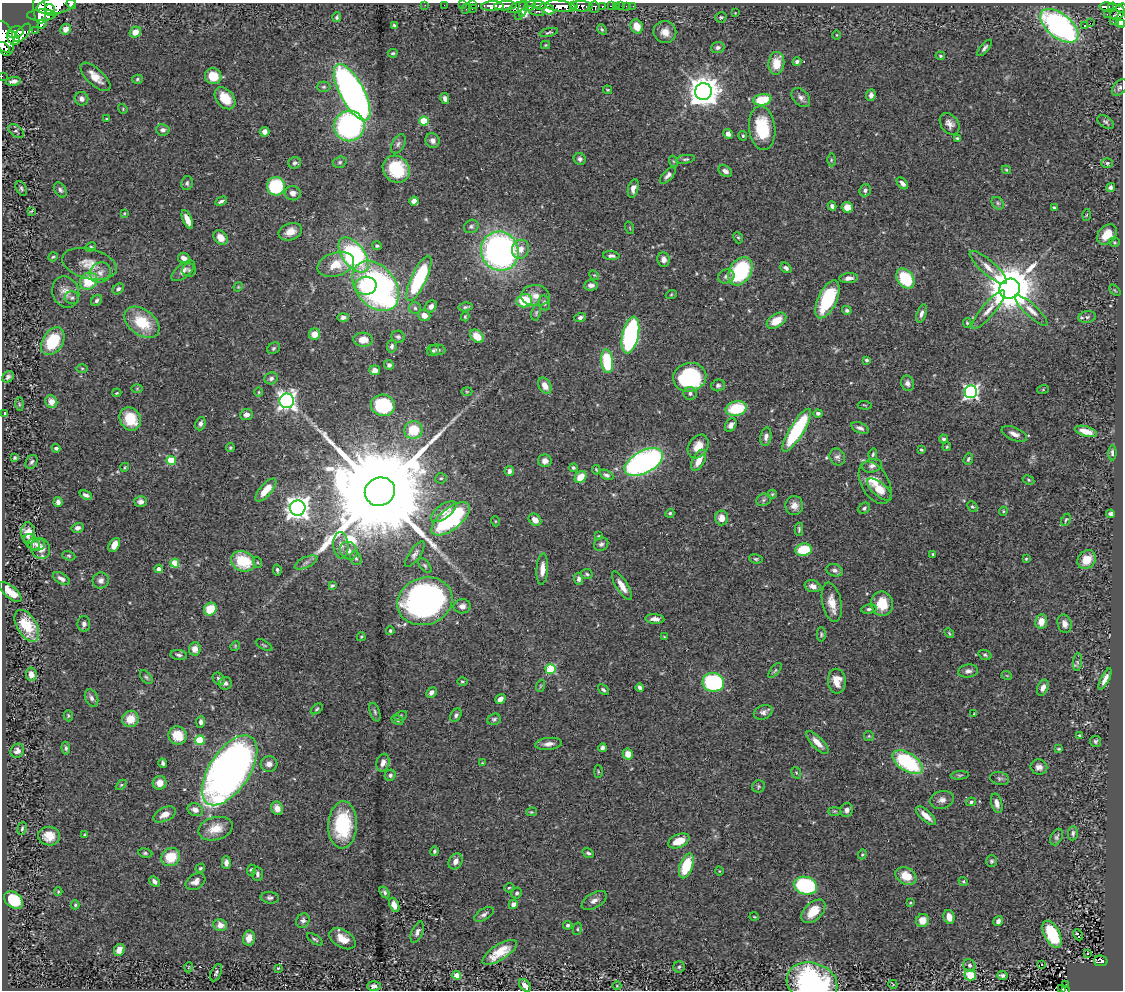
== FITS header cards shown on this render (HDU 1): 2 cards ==
NAXIS1  =                 1121
NAXIS2  =                  988

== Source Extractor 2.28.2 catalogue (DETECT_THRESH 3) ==
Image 1121 x 988 px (HDU 1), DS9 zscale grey, 1 PNG px = 1 image px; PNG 1125 x 992 px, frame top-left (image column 1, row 988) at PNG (2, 3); each listed source drawn as its Kron ellipse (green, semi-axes under 4 px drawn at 4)
Background 0.465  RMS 0.028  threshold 0.0838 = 3 sigma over >= 5 px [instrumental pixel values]
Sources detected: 480; all 480 listed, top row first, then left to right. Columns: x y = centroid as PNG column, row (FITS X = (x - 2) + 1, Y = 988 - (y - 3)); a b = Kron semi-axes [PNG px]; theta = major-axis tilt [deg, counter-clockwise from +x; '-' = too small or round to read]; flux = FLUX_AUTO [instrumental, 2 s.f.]
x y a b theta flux
71 4 5 3 - 47
56 5 20 8 11 1700
425 5 2 2 - 5.6
444 5 2 2 - 5
462 5 2 2 - 8.9
473 5 3 2 - 4.5
539 5 7 3 -7 160
573 5 4 3 - 160
492 6 11 5 2 620
505 6 11 4 3 670
530 6 6 4 35 200
561 6 15 5 -7 1300
582 6 10 5 -3 320
602 6 3 3 - 25
611 6 4 2 - 15
616 6 3 2 - 3.1
621 6 3 2 - 1.6
626 6 3 2 - 2.3
633 6 3 2 - 3.5
517 7 10 4 24 360
594 7 5 5 - 110
1107 7 7 3 0 120
1112 7 4 3 - 140
466 8 6 3 62 37
523 8 9 3 82 230
1121 8 5 4 - 150
39 9 15 6 -86 1400
472 9 3 2 - 5.4
547 9 7 5 -30 800
50 10 5 5 - 490
536 11 9 4 -20 110
735 13 2 2 - 1.1
1117 13 8 6 42 200
1107 14 3 2 - 3.3
42 15 14 5 2 1000
518 15 2 2 - 8
337 17 5 4 - 3.1
721 17 5 5 - 2.9
1121 20 8 5 86 25
1113 22 3 2 - 6.9
1090 23 2 2 - 2200
42 24 5 3 - 150
1122 24 3 2 - 16
394 25 4 4 - 3.4
1085 25 3 3 - 37
637 26 7 6 - 25
1059 26 22 12 -38 460
66 29 5 5 - 11
602 29 5 4 - 3.1
35 31 3 2 - 5.2
15 32 8 5 12 790
135 32 6 5 - 17
549 32 9 4 13 3.3
665 32 11 11 - 17
23 33 11 5 49 650
837 35 4 3 - 1.5
4 38 18 9 -77 1700
13 38 7 5 -57 470
546 45 4 4 - 2.1
4 47 7 3 -35 210
718 47 6 5 - 5.6
985 48 10 4 51 5.3
393 53 5 3 - 2.5
940 56 5 3 - 2.3
797 62 4 4 - 4.7
776 63 11 8 84 33
2 76 2 2 - 3.6
213 76 8 7 - 36
95 77 19 8 -43 24
137 79 5 4 - 3.1
13 81 7 4 11 6.5
324 87 7 5 1 3.5
1119 88 9 6 49 5.1
607 90 4 3 - 1.9
703 91 8 8 - 3100
352 92 31 12 -62 960
871 95 6 4 82 7.9
801 97 11 7 -47 8.2
225 98 12 8 -51 44
445 98 6 4 -78 6.6
81 99 7 6 - 9.2
762 100 9 5 10 54
123 109 5 4 - 2.1
107 119 3 3 - 2.5
424 121 4 4 - 74
1106 122 9 5 -35 4.2
950 124 12 8 -53 11
349 126 15 15 - 370
762 128 22 13 -83 89
163 130 7 5 -12 6.9
16 131 9 5 -32 4
264 132 5 5 - 12
728 134 5 4 - 8.3
743 136 5 4 - 2.9
957 138 4 3 - 3.1
433 141 7 7 - 8.3
398 144 10 6 61 6.3
580 159 6 6 - 5.5
686 159 10 4 9 3.8
831 160 6 4 89 2.8
673 161 5 3 - 1.8
340 162 7 5 16 3.8
295 163 6 5 - 4.8
1107 163 6 5 - 3.5
396 169 14 12 -46 85
1006 170 4 4 - 1.8
725 171 7 5 -31 8.3
668 175 10 5 47 7.7
187 183 7 6 - 4.3
902 183 7 4 -46 7.4
276 186 9 9 - 110
1111 187 4 4 - 5.2
21 188 8 5 -61 3.9
633 188 9 5 75 10
60 190 8 5 -56 5
865 190 6 5 - 5.2
293 193 8 7 - 10
221 201 6 3 27 4.5
414 201 5 4 - 9
998 203 7 5 -46 4
832 206 4 4 - 5.2
847 207 6 5 - 21
1054 207 3 2 - 2.6
31 211 4 2 - 2.2
124 213 4 3 - 1.6
1087 215 5 3 - 1.8
187 219 10 4 -67 16
471 226 7 6 - 4.7
630 228 6 4 -71 2.2
290 232 12 8 19 18
1107 234 11 8 48 25
221 238 8 6 -46 19
738 238 6 4 -66 2.6
1114 242 5 4 - 2.3
377 246 5 4 - 3.3
91 247 5 3 - 2.4
520 249 9 8 - 17
500 251 20 18 -60 680
354 255 20 11 -54 340
611 256 8 4 -4 6.1
53 257 5 4 - 2
184 258 6 5 - 12
664 259 7 6 - 10
89 264 28 15 -14 32
336 264 19 11 17 43
988 267 24 7 -42 21
786 268 6 4 -39 5.8
189 270 7 6 - 4.5
183 271 14 6 39 10
740 271 15 10 59 190
100 272 11 10 - 13
594 275 5 4 - 2.1
726 276 8 7 - 6.6
419 278 25 7 65 190
849 278 9 5 4 9.5
905 279 11 8 -52 95
89 281 9 8 - 62
591 285 7 5 4 7.6
366 286 11 9 5 72
376 286 28 19 -51 650
238 287 5 4 - 1.7
118 289 6 5 - 4.5
1010 289 10 10 - 7900
1115 290 7 2 -45 1.8
66 292 16 13 -68 18
671 295 5 3 - 1.9
535 296 14 10 -3 15
72 298 7 6 - 4.2
827 299 20 9 65 120
96 301 6 5 - 4.7
524 301 8 6 7 83
544 303 7 5 -79 5.2
431 306 6 5 - 8.2
465 307 7 3 8 3.3
415 308 6 6 - 3.8
847 310 5 4 - 4.8
989 310 24 6 50 18
1031 310 21 6 -43 15
536 313 8 5 80 3.2
921 313 9 5 71 7.5
424 315 6 5 - 14
343 317 6 4 1 6.2
465 317 4 3 - 2.4
580 317 6 4 22 6.2
1087 317 9 6 10 5.3
776 321 11 6 32 30
142 322 19 13 -37 71
967 323 5 4 - 2.2
315 334 6 5 - 20
630 335 19 8 78 340
477 336 8 5 -42 28
398 337 7 6 - 4.3
363 340 9 7 -4 23
53 341 15 10 58 89
392 346 6 4 79 4.5
274 348 7 5 34 3.3
437 350 8 5 -4 4.5
433 351 6 5 - 4
867 360 3 3 - 3.6
607 361 12 6 -83 110
389 365 5 5 - 5.5
82 368 6 4 -1 2.3
375 370 5 5 - 14
8 377 6 5 - 5.4
690 377 17 14 13 190
271 378 7 6 - 6.4
907 383 8 6 -66 8.5
718 385 7 6 - 4.6
545 386 8 6 -61 18
137 388 6 4 0 2.3
1043 389 6 4 20 1.6
259 392 5 3 - 1.8
467 392 5 3 - 1.8
971 392 6 6 - 470
117 393 5 3 - 1.9
690 393 7 6 - 5.6
287 401 7 7 - 810
51 402 6 6 - 16
19 404 6 4 -88 2.9
383 405 12 10 -14 130
865 405 7 3 -5 1.8
736 409 10 7 12 76
5 413 3 2 - 2.1
818 413 4 4 - 4.7
246 415 6 5 - 9.5
130 419 12 10 -58 59
200 424 7 5 69 6.4
731 425 7 5 60 8.5
860 428 9 5 -22 7.1
413 430 9 9 - 59
797 430 25 7 58 180
1086 431 11 5 -16 24
1014 434 13 6 -24 11
766 437 9 5 81 7.7
943 439 4 4 - 3.6
230 447 4 4 - 2.4
698 447 13 9 57 25
947 447 4 3 - 2.3
56 448 4 3 - 4.6
921 450 3 3 - 2.3
1112 453 7 4 88 4.5
873 454 6 4 78 2.7
837 457 9 7 -58 6.3
15 458 4 3 - 2.8
968 459 6 4 70 3.6
171 460 5 4 - 86
699 460 11 6 63 26
545 461 7 6 - 11
32 462 7 5 62 4.7
644 462 21 11 28 650
872 466 10 6 13 7.3
125 467 5 3 - 1.6
573 468 4 4 - 3.4
596 470 5 3 - 2
509 471 5 4 - 8
606 475 7 4 -27 4.9
581 477 7 5 48 30
441 478 5 5 - 2.8
1029 480 6 4 -28 2.8
875 483 23 13 -61 34
880 489 15 6 -40 43
266 490 14 6 48 30
380 492 15 14 - 93000
772 494 4 4 - 2.2
86 495 6 4 -22 5.8
764 500 8 6 23 5.1
58 502 5 4 - 5.8
140 502 6 5 - 6.7
794 506 9 9 - 14
972 506 6 4 -46 2.8
298 508 8 7 - 1600
864 508 6 5 - 3.9
1003 511 4 4 - 2
444 512 15 7 36 17
670 513 5 4 - 3.3
1111 514 4 4 - 5.6
722 518 7 6 - 17
451 519 23 10 39 260
535 520 7 5 -42 14
1066 520 6 3 65 2.5
495 521 5 3 - 1.6
78 528 6 5 - 6.8
799 529 6 3 -89 3
28 533 10 7 -83 16
599 536 4 3 - 1.9
32 542 9 6 -49 8
36 544 8 6 -1 6.1
601 544 7 6 - 5.4
114 545 7 5 59 16
341 545 13 7 -85 11
41 549 11 9 -62 20
803 550 8 6 9 62
349 551 9 8 - 11
415 554 15 5 55 7.8
933 554 3 3 - 2.6
69 556 7 4 -18 2.8
356 558 7 5 -66 3.8
756 559 7 4 -10 3.1
1026 559 3 3 - 2
1087 560 10 8 48 32
243 561 12 10 -24 77
257 562 5 3 - 2
306 562 12 5 26 7
175 563 4 4 - 57
425 566 9 5 -51 4
159 569 4 4 - 10
542 569 15 5 86 16
277 570 5 4 - 4
835 570 8 6 -15 6.4
587 574 6 5 - 3.3
61 579 9 5 -31 9
579 579 6 4 -86 5.6
101 580 8 8 - 8.5
332 585 4 3 - 2.8
622 586 16 5 -58 18
813 586 8 5 -16 12
10 592 14 6 -40 28
425 601 28 23 18 720
832 602 20 9 -78 25
882 604 12 11 - 43
462 606 8 7 - 10
210 609 7 6 - 48
869 609 7 4 8 4.3
655 619 9 5 -3 10
1041 621 7 6 - 23
84 624 8 6 -88 6.7
1064 624 9 7 -75 10
27 626 17 10 -59 48
390 631 4 4 - 3.2
949 633 6 3 -47 2.2
821 634 7 4 -90 3.4
664 636 4 2 - 1.4
361 637 4 3 - 2.1
264 645 9 3 -30 2.3
235 646 5 4 - 1.9
195 649 6 6 - 14
179 655 8 5 -8 5.4
985 655 7 4 -20 3.4
1077 662 9 4 83 4.3
551 669 5 5 - 100
775 671 9 4 48 3
968 671 10 6 9 7.5
31 674 7 5 -82 12
1007 676 5 3 - 1.5
146 677 8 5 -48 4.3
219 679 7 5 -49 5.3
1105 679 11 4 64 12
462 681 5 4 - 2.6
837 681 12 9 -86 25
713 682 11 9 -12 200
225 683 6 6 - 6.1
540 686 6 4 71 2.4
640 688 4 4 - 4.8
1043 688 8 5 67 10
603 690 6 3 -44 3.6
431 692 6 4 45 7.3
91 698 9 6 -64 6.6
500 699 5 4 - 12
317 709 7 4 39 2.5
375 712 9 5 -72 3.7
763 712 10 7 22 7.1
974 714 3 2 - 1
456 715 7 5 56 4.4
68 716 6 4 -72 2.5
400 716 7 4 28 2.7
130 719 8 8 - 28
494 719 7 5 19 4.1
397 720 6 4 -28 3.1
201 722 6 4 87 7.3
1079 735 4 3 - 2.1
178 736 9 9 - 37
869 736 5 5 - 2.2
200 740 5 4 - 93
1095 741 5 5 - 3.4
817 743 15 5 -45 18
549 744 13 6 7 12
66 748 6 4 -83 3.7
603 748 4 4 - 6.3
1059 749 4 3 - 2.4
17 751 7 6 - 8.3
628 754 5 5 - 22
908 762 17 9 -33 170
163 763 5 3 - 5.2
383 763 9 6 76 11
482 763 3 3 - 1.5
269 764 8 7 - 9.1
1039 767 8 7 - 11
230 770 40 20 56 1700
598 772 6 3 -90 2.1
796 773 6 4 -68 2.7
390 775 6 5 - 5.6
960 775 9 3 4 3.1
1000 778 9 6 -12 4.9
160 783 7 6 - 17
121 785 6 4 44 2.4
758 786 6 6 - 3.5
942 800 12 9 13 11
971 802 5 4 - 3.8
997 803 10 5 -76 11
277 808 7 5 -65 16
195 810 8 6 -23 12
847 810 7 6 - 7.2
835 811 7 3 0 2.4
531 812 5 4 - 2
165 814 12 6 26 17
926 816 13 5 -42 19
343 825 23 14 87 120
22 828 7 3 75 2.6
216 829 17 11 14 33
1073 833 7 5 86 4.4
84 835 4 2 - 1.5
49 836 11 9 -1 25
1057 837 9 5 62 4.5
679 841 11 6 23 32
434 851 5 4 - 4.2
145 853 7 4 -9 3.4
588 853 6 4 -32 3.7
862 854 5 4 - 2.2
171 857 10 9 - 50
456 861 8 6 60 12
992 861 6 5 - 3.5
226 863 6 4 89 8.6
686 866 13 6 71 68
200 868 5 4 - 2.6
251 870 6 4 88 6.4
719 871 4 3 - 1.4
257 874 7 5 -89 6.3
906 876 11 8 -29 34
154 881 6 4 -42 6.7
963 881 5 4 - 2.4
195 882 10 7 32 11
805 886 12 8 -15 200
509 888 5 4 - 2.4
58 892 4 4 - 1.7
385 892 6 4 -57 4
517 893 5 5 - 3.7
270 898 9 6 -5 5.1
14 900 10 7 -37 82
594 900 14 7 31 11
910 903 4 3 - 1.8
513 904 5 4 - 11
75 905 4 3 - 2.4
394 905 7 4 -66 16
813 911 14 8 44 37
484 914 11 5 31 6.6
754 917 4 3 - 1.5
949 917 7 5 -75 17
303 921 7 6 - 5.8
922 921 7 6 - 22
998 921 5 4 - 7.1
220 925 7 6 - 12
567 925 4 4 - 3.6
577 929 6 4 77 2.7
417 932 11 5 66 6.9
1052 934 15 7 -63 100
1078 935 6 3 -65 42
249 938 7 6 - 16
315 939 9 4 -33 3.6
342 939 14 9 -31 26
119 950 6 5 - 16
500 952 20 7 32 37
1088 953 3 2 - 1.7
1101 961 7 5 -11 88
1042 964 3 3 - 35
969 965 6 5 - 4.2
189 967 5 3 - 1.5
679 967 6 5 - 3.8
278 968 4 3 - 1.9
216 973 9 5 65 4.4
457 975 4 4 - 54
970 975 6 5 - 47
1002 975 5 3 - 5
812 983 26 19 -18 330
893 984 4 3 - 1.5
525 985 7 4 -55 12
1066 985 3 2 - 2.7
374 986 7 5 0 6.6
617 986 4 3 - 1.3
1062 988 3 3 - 5.4
1065 989 3 3 - 13
At the frame edge (FLAGS 8, measured only in part): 11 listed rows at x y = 71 4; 56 5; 1121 8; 1121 20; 1122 24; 4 38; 4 47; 2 76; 812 983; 525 985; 1065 989